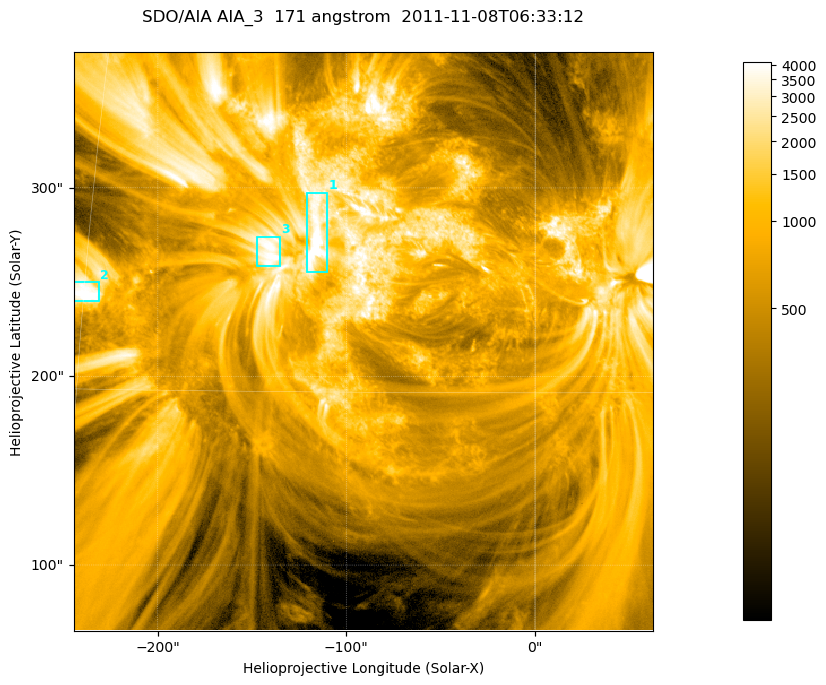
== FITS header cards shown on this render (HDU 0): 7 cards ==
TELESCOP= 'SDO/AIA '
INSTRUME= 'AIA_3   '
WAVELNTH=                  171
WAVEUNIT= 'angstrom'
DATE-OBS= '2011-11-08T06:33:12.34'
CTYPE1  = 'HPLN-TAN'
CTYPE2  = 'HPLT-TAN'

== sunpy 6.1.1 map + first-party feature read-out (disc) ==
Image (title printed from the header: SDO/AIA AIA_3  171 angstrom  2011-11-08T06:33:12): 512 x 512 px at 0.599 arcsec/px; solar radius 968 arcsec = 1615 px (partial field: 3.2% of the solar disc is inside the frame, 100% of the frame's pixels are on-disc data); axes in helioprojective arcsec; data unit not stated in the header (colour bar unlabelled)
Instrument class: DISC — disc imager (sunpy class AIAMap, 171 A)
Bright regions (active regions / flare kernels): reference = the on-disc median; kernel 5 px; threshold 5 sigma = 2609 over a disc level ~683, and >= 1.15x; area >= 262 px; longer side >= 6 px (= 3.6 arcsec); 3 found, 3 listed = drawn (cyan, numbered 1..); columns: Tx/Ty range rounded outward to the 2 arcsec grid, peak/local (2 s.f.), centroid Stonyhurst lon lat
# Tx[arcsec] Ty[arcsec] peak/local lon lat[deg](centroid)
1 -122..-110 254..298 8.5 -7 +20
2 -246..-230 240..250 6.8 -15 +18
3 -148..-134 258..274 6.3 -9 +19